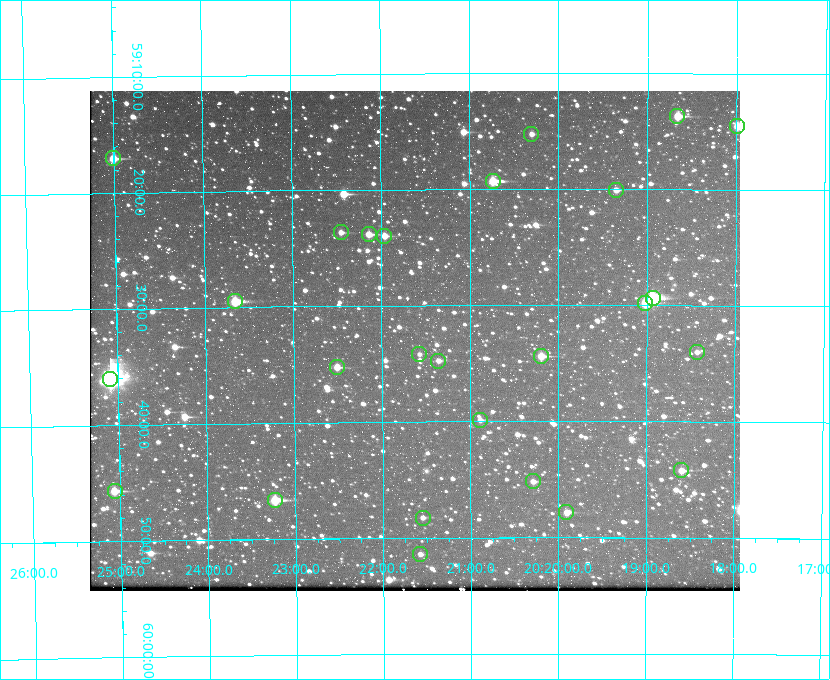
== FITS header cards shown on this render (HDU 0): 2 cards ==
NAXIS1  =                  650 / Width of table row in bytes
NAXIS2  =                  500 / Number of rows in table

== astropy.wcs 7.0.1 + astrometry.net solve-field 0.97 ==
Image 650 x 500 px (HDU 0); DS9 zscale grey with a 90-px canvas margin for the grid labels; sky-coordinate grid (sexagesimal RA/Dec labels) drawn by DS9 from the SOLVED WCS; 26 Tycho-2 reference stars matched to detected sources circled (green)
Header WCS: none
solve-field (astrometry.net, Tycho-2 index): SOLVED blind (the file carries no WCS)
Solved WCS: RA---TAN-SIP/DEC--TAN-SIP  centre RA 20:21:38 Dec +59:33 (305.41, +59.55 deg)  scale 5.17 arcsec/px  FOV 56.0' x 43.1'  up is -180 deg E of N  parity flipped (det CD > 0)
(file carries no celestial WCS; the grid is the blind solution)
Tycho-2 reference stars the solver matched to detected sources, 26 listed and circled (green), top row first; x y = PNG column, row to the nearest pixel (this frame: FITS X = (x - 90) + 1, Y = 500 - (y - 91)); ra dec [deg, ICRS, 3 dp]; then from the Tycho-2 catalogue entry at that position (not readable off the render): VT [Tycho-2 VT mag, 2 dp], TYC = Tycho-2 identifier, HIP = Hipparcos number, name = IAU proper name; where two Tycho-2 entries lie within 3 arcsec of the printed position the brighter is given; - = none
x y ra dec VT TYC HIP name
677 116 304.666 +59.228 9.63 3949-1325-1 - -
737 126 304.498 +59.243 9.91 3949-663-1 - -
531 134 305.075 +59.254 11.10 3949-857-1 - -
113 158 306.252 +59.284 9.41 3949-1643-1 - -
493 181 305.185 +59.322 8.95 3949-1869-1 - -
616 190 304.838 +59.335 10.93 3949-1877-1 - -
341 232 305.613 +59.394 10.81 3949-1261-1 - -
369 234 305.535 +59.397 10.37 3949-1383-1 - -
384 236 305.490 +59.400 10.79 3949-1179-1 - -
653 298 304.733 +59.490 8.93 3949-1451-1 - -
235 301 305.915 +59.492 9.25 3949-1149-1 - -
645 303 304.755 +59.496 9.37 3949-615-1 - -
697 352 304.607 +59.567 11.00 3949-1861-1 - -
419 354 305.394 +59.570 11.70 3949-405-1 - -
541 356 305.049 +59.573 10.18 3949-1099-1 - -
438 361 305.340 +59.579 10.98 3949-39-1 - -
337 367 305.628 +59.588 10.19 3949-1517-1 - -
110 379 306.271 +59.600 6.45 3949-2016-1 100714 -
480 420 305.223 +59.664 11.52 3949-1631-1 - -
681 470 304.649 +59.737 10.61 3949-735-1 - -
533 481 305.073 +59.753 11.06 3949-89-1 - -
115 491 306.265 +59.761 9.71 3949-555-1 - -
275 500 305.808 +59.778 8.73 3949-715-1 100545 -
566 512 304.976 +59.797 11.33 3949-1031-1 - -
423 518 305.387 +59.804 11.49 3949-285-1 - -
420 554 305.395 +59.857 11.71 3949-313-1 - -